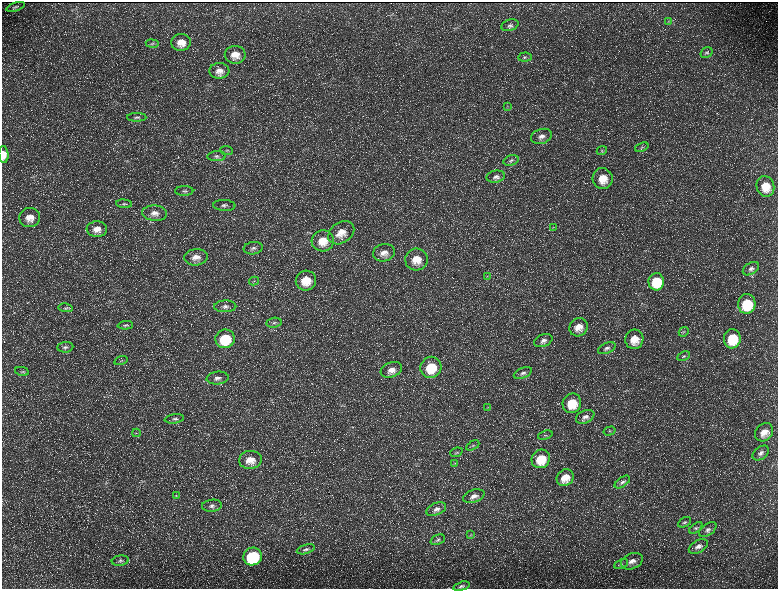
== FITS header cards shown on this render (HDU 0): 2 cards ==
NAXIS1  =                 1552 / length of data axis 1
NAXIS2  =                 1173 / length of data axis 2

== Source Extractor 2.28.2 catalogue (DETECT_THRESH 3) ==
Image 1552 x 1173 px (HDU 0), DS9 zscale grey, zoomed out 1/2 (1 PNG px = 2 x 2 image px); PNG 780 x 591 px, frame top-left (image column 1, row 1173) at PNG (2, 2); each listed source drawn as its Kron ellipse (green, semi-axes under 4 px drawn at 4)
Background 223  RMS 10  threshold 30.2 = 3 sigma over >= 5 px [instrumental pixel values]
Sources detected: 123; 32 cannot appear on this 1/2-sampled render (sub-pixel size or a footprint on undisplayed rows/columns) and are neither listed nor drawn; the other 91 listed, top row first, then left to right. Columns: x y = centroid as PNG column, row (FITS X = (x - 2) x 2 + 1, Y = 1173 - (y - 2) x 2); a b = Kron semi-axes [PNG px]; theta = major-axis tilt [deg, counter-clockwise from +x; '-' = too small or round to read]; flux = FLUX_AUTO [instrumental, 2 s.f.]
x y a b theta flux
15 7 9 4 18 4800
669 22 4 3 - 2000
510 25 9 5 19 6000
181 42 9 8 - 24000
152 43 6 3 -9 3100
706 53 6 5 - 4200
235 55 10 9 - 24000
525 57 7 4 5 4000
219 71 10 8 3 17000
508 106 3 2 - 1200
137 117 9 4 -1 5200
541 136 11 7 18 13000
642 147 7 3 22 3500
227 150 6 4 -4 3900
602 150 5 3 - 2600
4 154 8 5 -87 21000
217 156 9 5 3 6900
511 160 8 5 16 5100
496 177 9 6 12 8300
603 179 10 10 - 37000
765 186 10 9 - 39000
184 191 9 5 0 5100
124 204 8 3 -6 3300
224 205 11 5 -3 7900
154 213 12 7 -4 16000
30 218 10 9 - 23000
553 227 3 2 - 1300
97 229 10 8 1 19000
341 233 14 10 34 28000
323 241 11 10 - 36000
253 248 9 6 9 8000
384 253 11 8 14 19000
196 257 11 8 6 19000
416 259 11 11 - 35000
751 269 9 5 32 7700
487 276 3 3 - 1900
254 281 5 3 - 2600
306 281 10 10 - 45000
656 282 8 8 - 65000
747 304 10 8 84 92000
225 306 11 6 1 9100
66 308 7 3 -6 3800
274 323 7 5 8 5000
125 325 8 4 4 4100
578 327 9 8 - 24000
684 332 5 3 - 2300
225 339 10 9 - 94000
634 339 10 9 - 33000
732 339 9 8 - 76000
543 341 9 6 22 9700
65 347 8 5 6 5200
607 348 9 5 25 6700
684 356 7 4 24 3800
121 361 7 2 16 2400
431 367 11 10 - 69000
391 370 11 7 20 17000
22 371 7 4 -11 4100
523 373 9 5 23 7200
218 378 11 6 6 11000
572 403 10 9 - 54000
487 408 4 2 - 1300
585 417 10 6 24 10000
174 419 10 4 8 5700
610 431 6 2 16 1500
764 432 10 8 45 23000
136 433 4 2 - 1800
545 435 7 3 18 2700
473 445 7 4 29 3900
456 452 6 4 21 4200
761 453 9 6 39 8600
541 459 9 9 - 54000
250 460 11 9 6 27000
455 463 4 2 - 1500
565 478 9 8 - 32000
622 482 9 4 34 5600
176 496 4 3 - 2100
474 496 11 6 18 13000
212 506 10 6 6 8300
436 509 10 6 23 11000
684 522 7 4 29 4300
696 528 7 4 39 4700
708 530 10 5 34 8000
470 535 4 2 - 1800
438 540 7 5 23 5100
698 546 10 6 29 11000
306 549 9 4 16 6100
253 557 9 8 - 160000
120 561 8 5 8 5400
632 561 11 7 24 16000
621 564 7 4 24 4300
462 586 8 4 16 5300
At the frame edge (FLAGS 8, measured only in part): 1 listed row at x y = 4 154
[32 sub-pixel or undisplayed-footprint detections neither listed nor drawn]